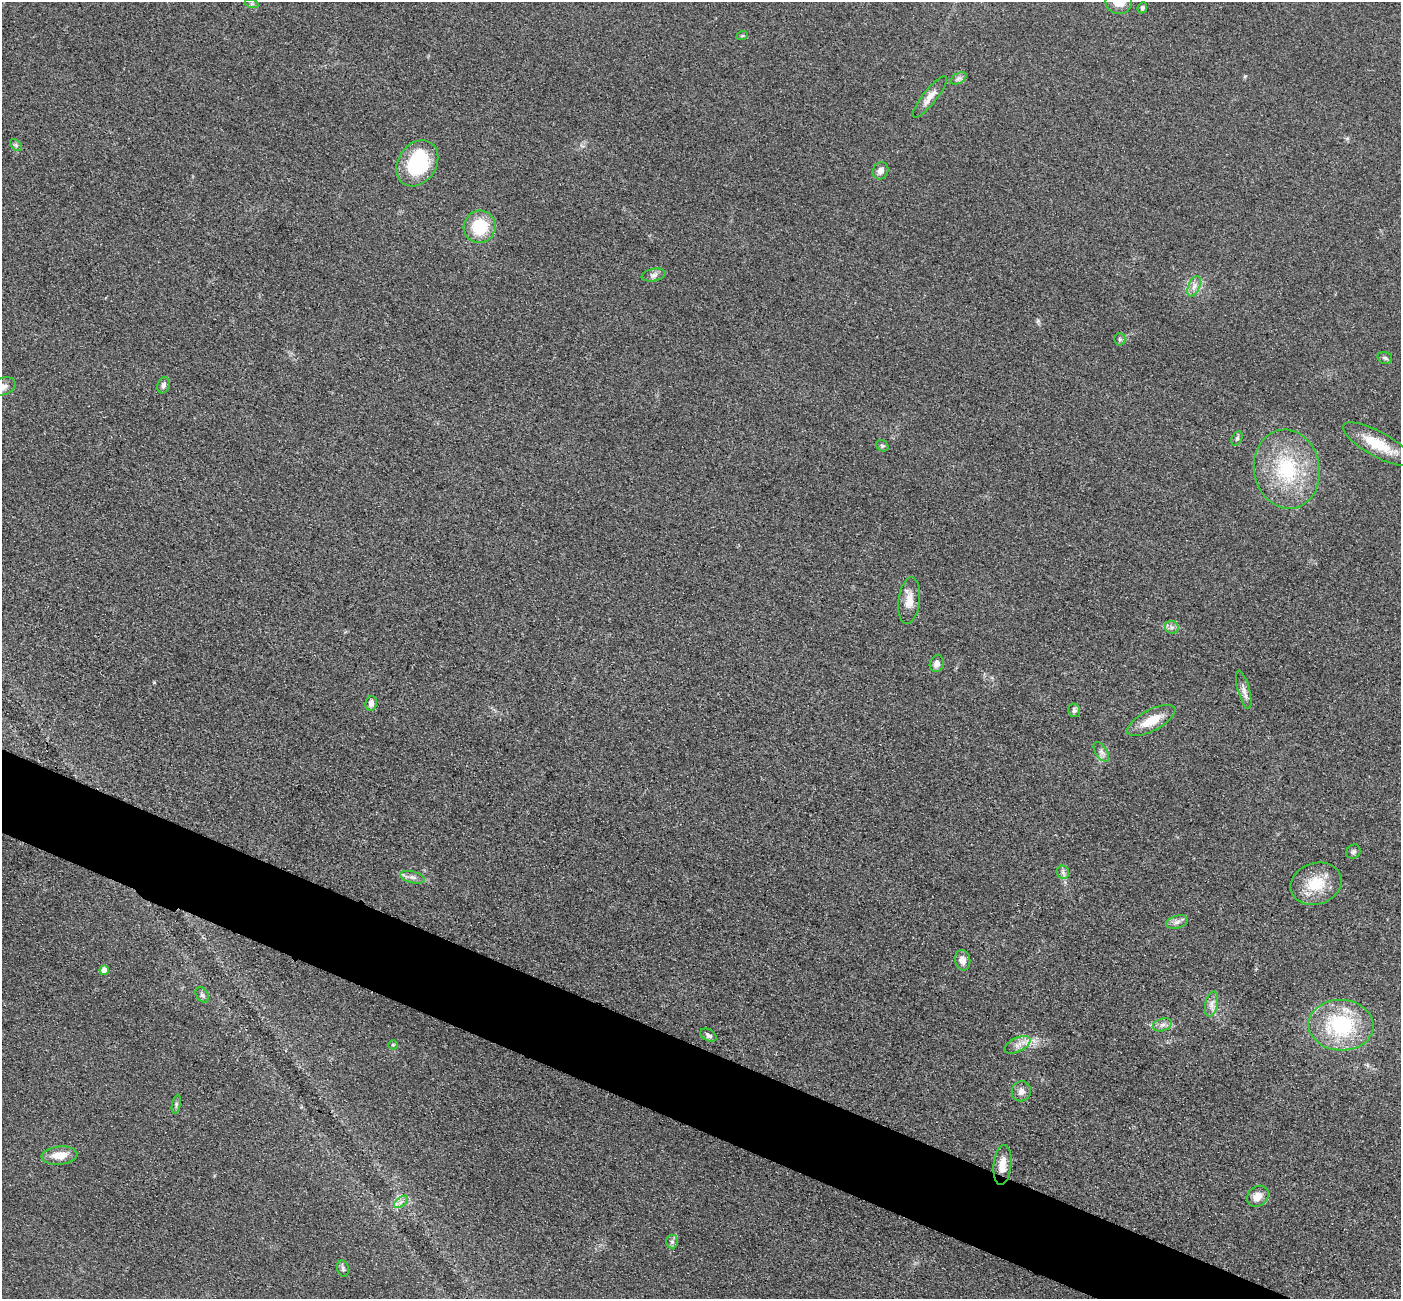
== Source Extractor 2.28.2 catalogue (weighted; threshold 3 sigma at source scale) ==
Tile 6 of 4 x 4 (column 2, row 2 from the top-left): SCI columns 1425-2823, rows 2898-4194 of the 5647 x 5660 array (HDU 1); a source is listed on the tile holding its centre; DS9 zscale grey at full resolution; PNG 1403 x 1301 px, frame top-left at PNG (2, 2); each listed source drawn as its Kron ellipse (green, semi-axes under 4 px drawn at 4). Shown black and unused: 5% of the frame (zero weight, under 3 of 4 exposures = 3% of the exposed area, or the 3 px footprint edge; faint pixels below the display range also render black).
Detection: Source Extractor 2.28.2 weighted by HDU 2 'WHT'; one run over the whole footprint, this tile lists its part. Background 0.0486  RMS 0.0085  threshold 0.0382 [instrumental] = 3 sigma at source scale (4.5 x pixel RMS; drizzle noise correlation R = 1.50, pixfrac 1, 0.05/0.05 arcsec/px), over >= 5 px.
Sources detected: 50; all 50 listed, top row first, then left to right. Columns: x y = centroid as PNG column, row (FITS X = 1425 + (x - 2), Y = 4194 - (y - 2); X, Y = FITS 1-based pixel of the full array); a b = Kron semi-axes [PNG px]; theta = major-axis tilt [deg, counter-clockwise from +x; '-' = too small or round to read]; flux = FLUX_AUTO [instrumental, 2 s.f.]
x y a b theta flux
1119 2 13 12 - 11
252 4 7 4 -18 1.5
1142 8 6 4 66 1.6
742 36 6 3 18 1.1
959 78 9 5 31 2.6
930 97 26 7 52 7.7
16 145 7 4 -45 1.7
417 163 24 19 56 61
880 171 9 7 60 4.9
480 227 16 15 - 33
654 275 12 6 10 3.4
1194 286 11 5 65 4.2
1120 339 6 6 - 1.6
1385 358 7 5 -15 2
163 385 8 6 70 2.6
3 387 13 8 21 6
1237 439 7 5 63 1.7
1378 444 39 12 -29 26
882 446 6 5 - 1.6
1287 469 39 33 -81 70
909 601 23 10 83 10
1172 627 7 6 - 2.8
937 664 9 7 72 4.7
1244 690 20 6 -75 5
371 703 7 5 80 4.5
1074 710 6 6 - 2.2
1151 720 27 10 28 19
1101 752 11 5 -59 3.4
1353 852 7 6 - 1.9
1063 872 7 6 - 2.4
412 877 13 5 -15 3.8
1316 884 26 20 19 27
1177 922 11 6 16 3.7
963 960 10 7 -81 6.1
104 970 5 4 - 5.3
202 995 8 6 -54 2.3
1212 1004 13 6 78 4.9
1162 1025 10 6 17 3.7
1341 1025 32 25 -3 78
708 1035 9 5 -32 3
393 1045 5 4 - 1.2
1018 1045 14 7 26 5.5
1021 1091 10 9 - 4.5
176 1104 9 4 78 1.8
59 1156 18 9 6 14
1002 1165 20 9 84 10
1258 1196 12 9 43 9.2
401 1202 8 4 37 2.8
672 1242 7 6 - 2.4
343 1269 8 5 -73 2.1
Isophote crosses this tile's border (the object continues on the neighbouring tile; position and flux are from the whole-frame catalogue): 2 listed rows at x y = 1119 2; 3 387